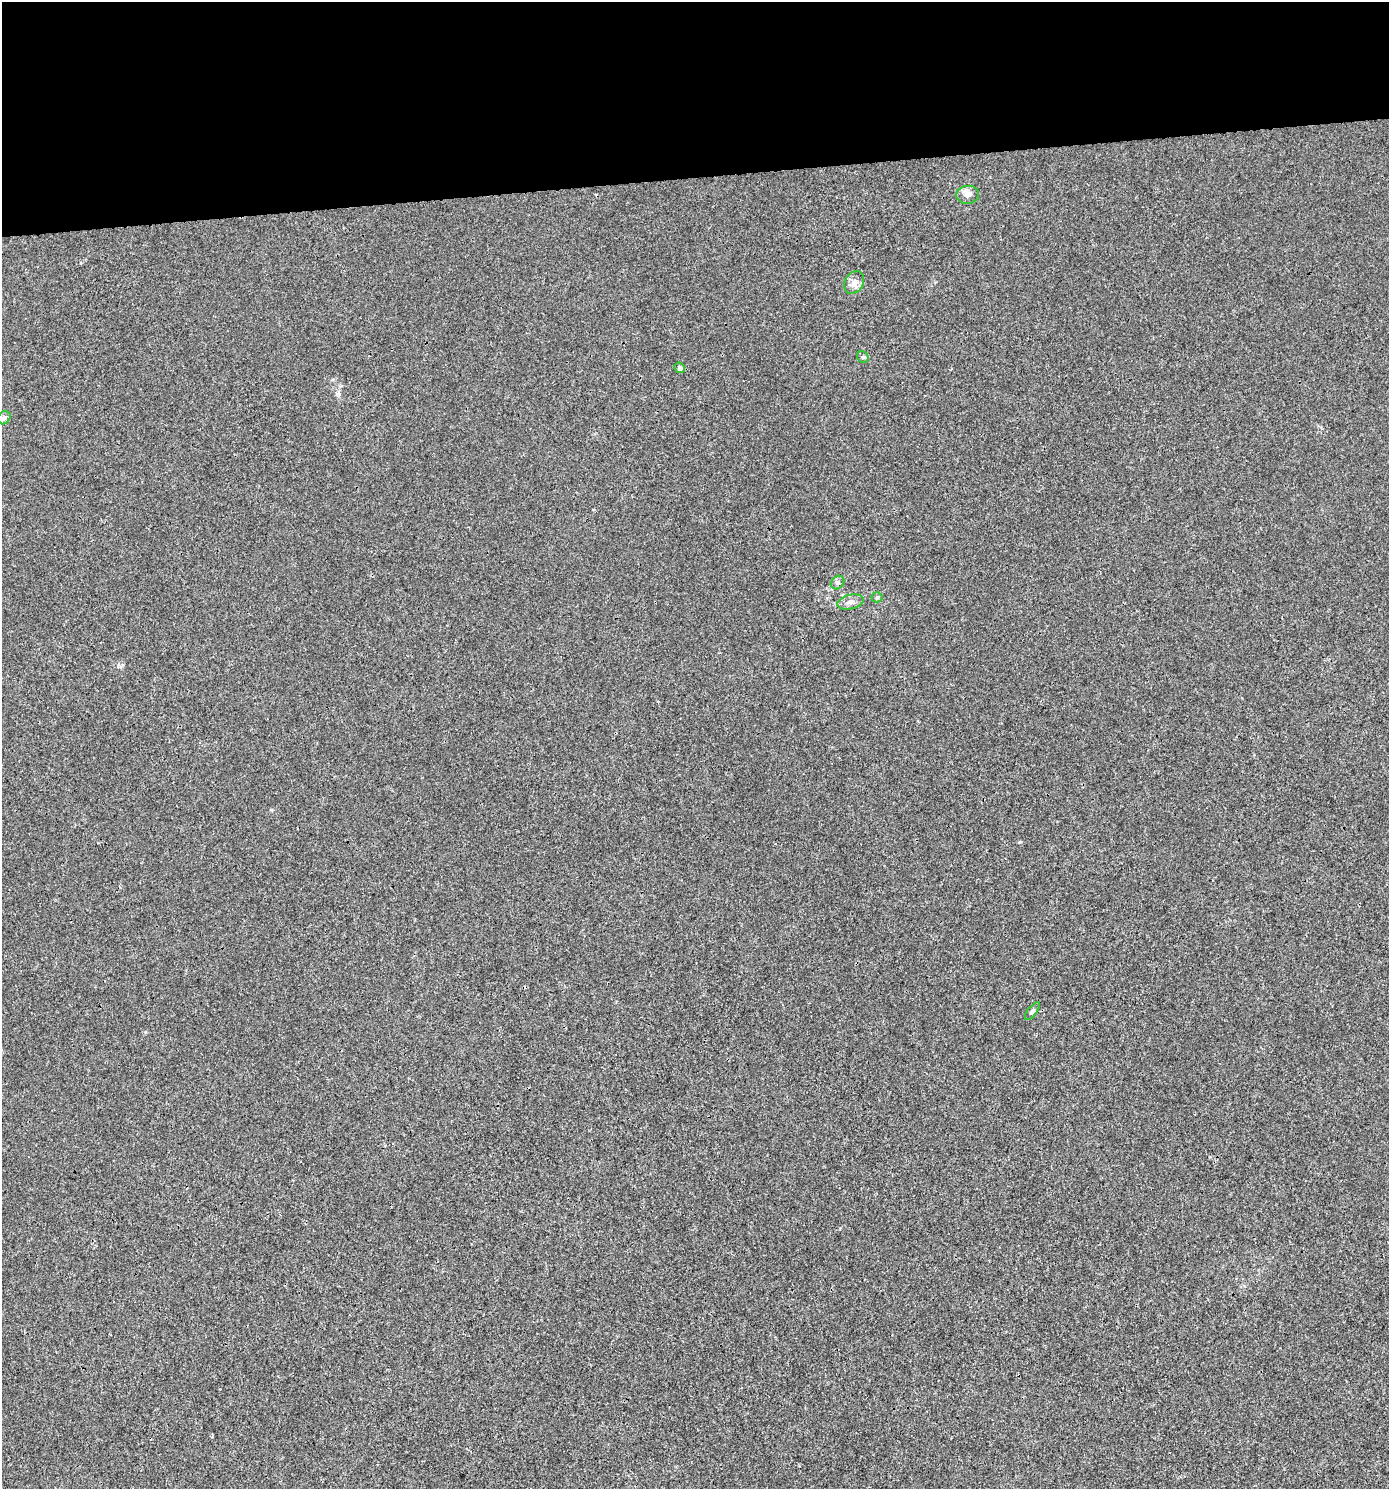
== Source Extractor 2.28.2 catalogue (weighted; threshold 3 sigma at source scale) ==
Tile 2 of 3 x 3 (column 2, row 1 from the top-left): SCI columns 1431-2817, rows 2975-4461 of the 4206 x 4461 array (HDU 1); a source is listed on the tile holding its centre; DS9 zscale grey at full resolution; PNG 1391 x 1491 px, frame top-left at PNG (2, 2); each listed source drawn as its Kron ellipse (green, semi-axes under 4 px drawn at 4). Shown black and unused: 12% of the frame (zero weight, under 3 of 4 exposures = <1% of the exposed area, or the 3 px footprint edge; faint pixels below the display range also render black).
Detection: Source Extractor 2.28.2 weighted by HDU 2 'WHT'; one run over the whole footprint, this tile lists its part. Background 0.00179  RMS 0.0027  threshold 0.012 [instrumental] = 3 sigma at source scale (4.5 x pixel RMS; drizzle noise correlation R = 1.50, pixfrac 1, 0.0396/0.0396 arcsec/px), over >= 5 px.
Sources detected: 10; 1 cosmic-ray / hot-pixel residue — neither listed nor drawn; the other 9 listed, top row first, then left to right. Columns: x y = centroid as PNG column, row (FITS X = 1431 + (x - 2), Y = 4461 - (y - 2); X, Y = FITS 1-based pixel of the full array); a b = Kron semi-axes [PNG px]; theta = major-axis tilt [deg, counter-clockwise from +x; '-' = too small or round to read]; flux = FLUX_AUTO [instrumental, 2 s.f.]
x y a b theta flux
968 195 11 9 7 1.4
854 283 12 9 58 1.7
863 357 6 5 - 0.53
679 368 5 5 - 0.66
4 418 7 6 - 0.93
838 583 7 6 - 0.73
877 597 5 5 - 0.36
850 602 13 7 12 1.5
1032 1011 10 4 52 0.58